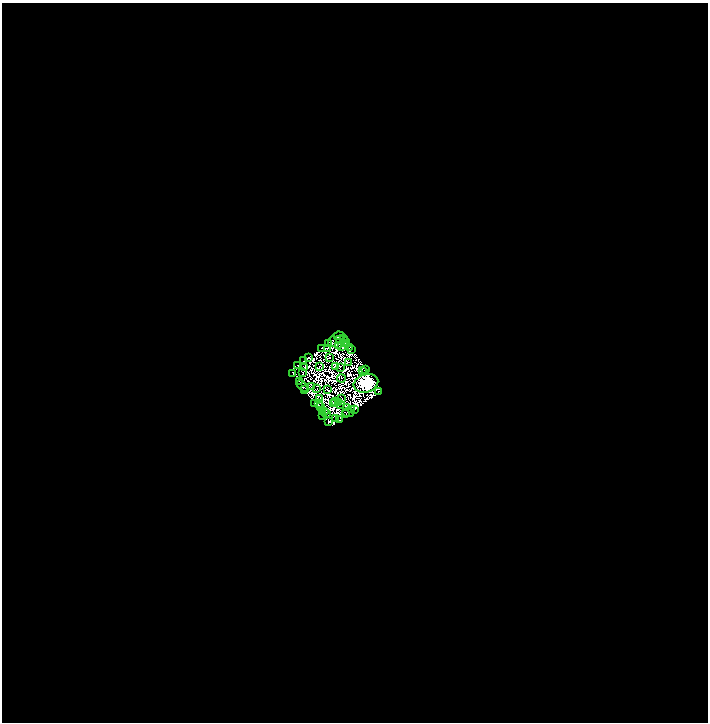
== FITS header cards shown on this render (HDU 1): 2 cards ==
NAXIS1  =                 1412
NAXIS2  =                 1440

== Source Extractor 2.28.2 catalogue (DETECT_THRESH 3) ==
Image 1412 x 1440 px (HDU 1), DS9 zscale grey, zoomed out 1/2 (1 PNG px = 2 x 2 image px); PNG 710 x 724 px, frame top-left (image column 1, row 1439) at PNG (2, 3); each listed source drawn as its Kron ellipse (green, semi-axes under 4 px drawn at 4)
Background 0.00392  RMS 3.3e-06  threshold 9.96e-06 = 3 sigma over >= 5 px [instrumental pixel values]
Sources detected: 217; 159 cannot appear on this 1/2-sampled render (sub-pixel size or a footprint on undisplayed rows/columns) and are neither listed nor drawn; the other 58 listed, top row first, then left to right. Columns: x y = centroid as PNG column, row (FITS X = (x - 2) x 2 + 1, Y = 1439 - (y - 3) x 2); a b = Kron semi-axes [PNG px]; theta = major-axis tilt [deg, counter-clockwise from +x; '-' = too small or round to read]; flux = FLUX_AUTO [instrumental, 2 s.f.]
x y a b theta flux
339 336 6 2 -1 3.1
340 339 3 1 - 0.12
343 339 3 2 - 1.9
332 341 5 1 - 1.2
345 342 2 2 - 1.2
329 343 3 1 - 0.39
344 343 3 1 - 0.049
339 346 2 1 - 0.4
342 347 2 1 - 0.68
349 347 4 1 - 1.9
322 348 3 2 - 2.2
328 348 3 2 - 1.1
352 350 3 2 - 0.2
308 357 3 2 - 1.6
330 358 2 1 - 0.25
303 361 2 1 - 1.5
349 362 3 1 - 0.1
298 366 3 2 - 0.98
335 366 2 2 - 0.069
319 367 3 1 - 0.49
340 367 2 1 - 0.19
304 368 2 1 - 0.084
366 370 3 2 - 1.6
362 371 2 1 - 0.2
303 372 2 1 - 0.32
364 372 2 1 - 0.35
293 373 2 1 - 1.1
341 378 4 1 - 0.03
299 382 3 1 - 0.12
366 383 12 9 16 2800
302 386 6 3 -48 0.8
311 387 3 2 - 0.4
317 388 2 1 - 0.6
305 390 3 1 - 1.2
328 390 2 1 - 0.88
378 392 3 1 - 0.58
320 398 2 1 - 0.68
342 399 2 1 - 0.36
335 401 2 1 - 0.29
315 403 2 1 - 0.77
318 403 2 1 - 0.84
334 403 2 1 - 0.28
339 403 2 1 - 0.68
333 404 2 1 - 0.052
340 404 2 1 - 0.24
320 407 2 1 - 0.5
347 408 2 2 - 1
354 409 3 1 - 2.1
322 410 2 1 - 0.27
351 410 3 1 - 0.91
324 412 2 1 - 0.54
327 413 2 1 - 0.75
348 413 6 1 -7 0.31
346 414 2 1 - 0.81
323 415 2 1 - 0.19
336 418 2 1 - 0.52
339 420 3 1 - 1.2
328 422 3 2 - 2.4
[159 sub-pixel or undisplayed-footprint detections neither listed nor drawn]